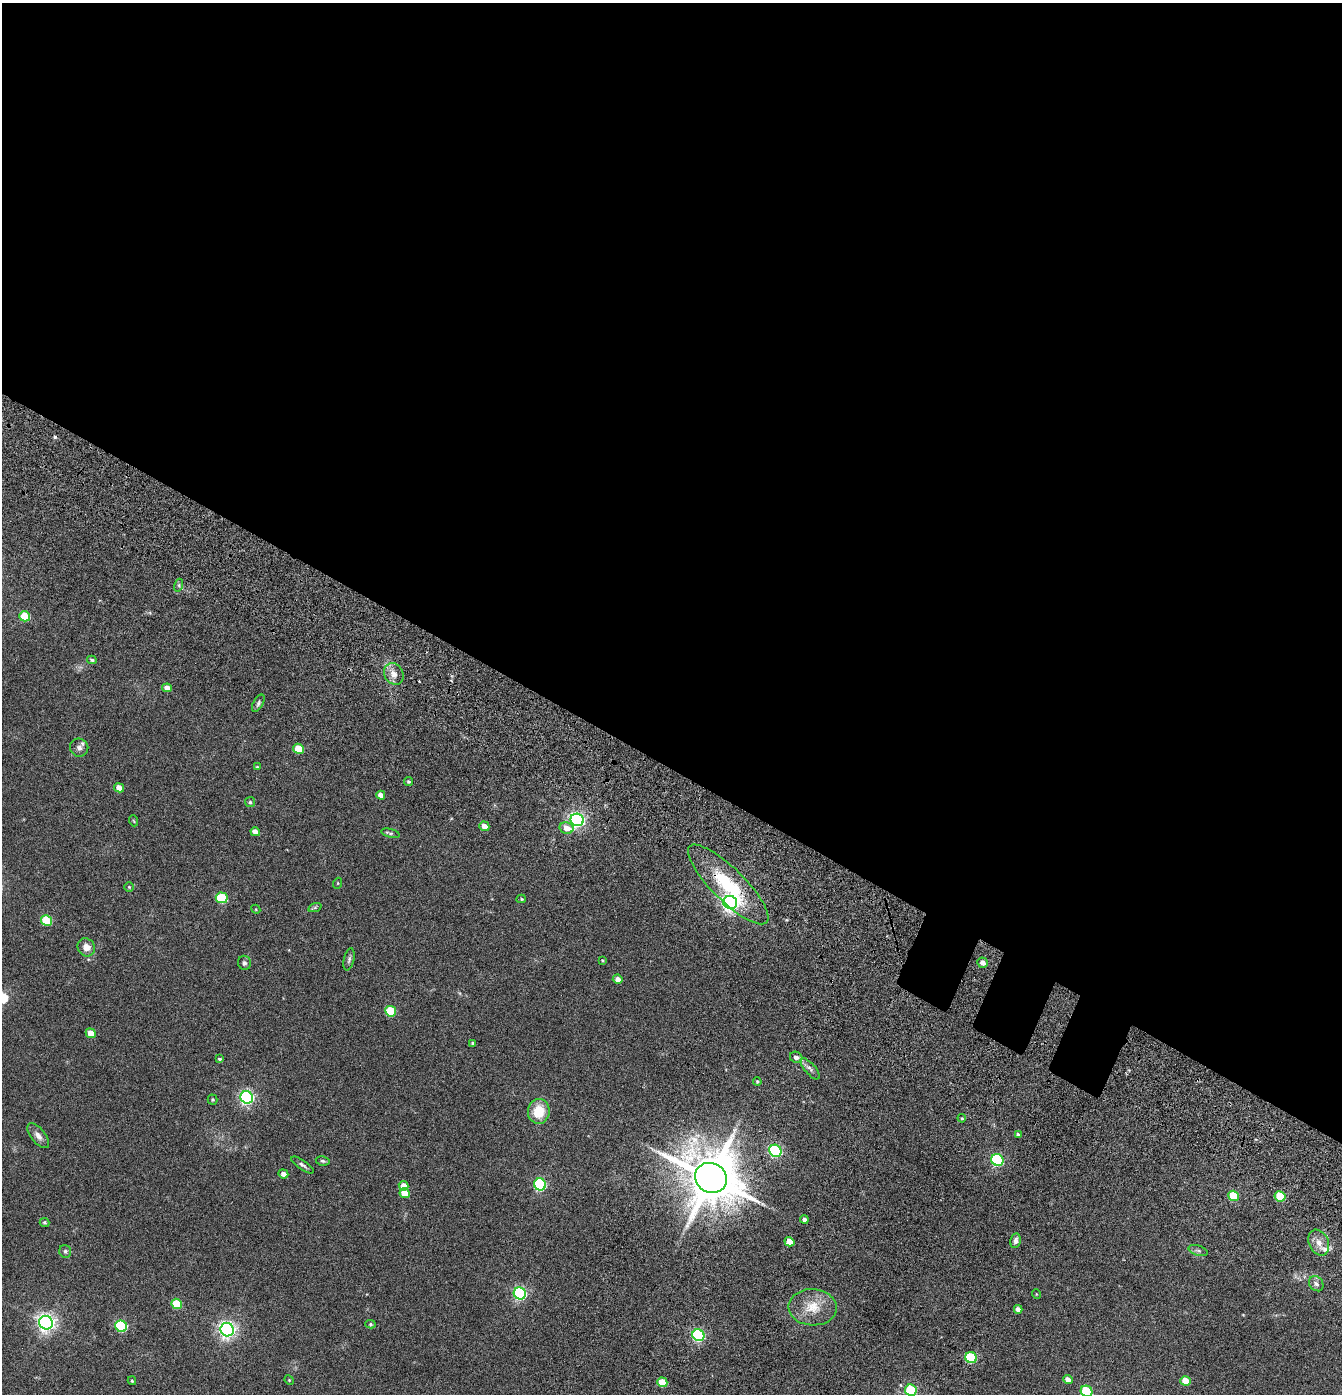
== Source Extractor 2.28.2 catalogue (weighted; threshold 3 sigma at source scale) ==
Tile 3 of 4 x 4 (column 3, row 1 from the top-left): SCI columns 2931-4270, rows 4397-5788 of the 6104 x 6079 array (HDU 1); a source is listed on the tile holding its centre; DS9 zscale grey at full resolution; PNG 1344 x 1396 px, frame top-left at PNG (2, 3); each listed source drawn as its Kron ellipse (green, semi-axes under 4 px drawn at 4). Shown black and unused: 56% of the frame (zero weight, under 3 of 6 exposures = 11% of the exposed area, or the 3 px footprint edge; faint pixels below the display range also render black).
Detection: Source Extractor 2.28.2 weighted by HDU 2 'WHT'; one run over the whole footprint, this tile lists its part. Background 0.139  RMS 0.011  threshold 0.047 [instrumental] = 3 sigma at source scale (4.09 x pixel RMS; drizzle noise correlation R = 1.36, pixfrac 0.8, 0.05/0.05 arcsec/px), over >= 5 px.
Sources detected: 86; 1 cosmic-ray / hot-pixel residue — neither listed nor drawn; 1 inside a brighter listed object's ellipse — not listed separately; the other 84 listed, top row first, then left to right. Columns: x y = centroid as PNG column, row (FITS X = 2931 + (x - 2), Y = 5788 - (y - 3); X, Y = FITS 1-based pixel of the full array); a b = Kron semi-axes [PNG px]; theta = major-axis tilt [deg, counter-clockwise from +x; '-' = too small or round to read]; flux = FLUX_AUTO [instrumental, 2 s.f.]
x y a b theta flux
179 585 6 4 73 1.5
25 616 5 5 - 30
92 660 5 4 - 1.4
394 674 11 9 -60 6.7
167 688 5 4 - 6.3
258 703 9 5 59 2
79 748 9 9 - 3.7
298 749 5 5 - 23
257 767 4 4 - 1.1
409 781 4 4 - 1.4
119 788 5 4 - 7.8
381 795 4 4 - 6.1
250 802 5 5 - 1.4
577 820 6 6 - 270
134 821 5 3 - 0.84
484 826 5 4 - 7.3
567 828 7 5 -14 9.7
255 832 5 4 - 5.8
391 833 9 4 -14 1.6
338 883 5 3 - 0.85
728 884 54 16 -45 57
129 887 4 4 - 1
222 898 6 5 - 53
521 899 5 4 - 1.2
730 902 7 6 - 390
315 907 7 4 19 1.4
256 909 5 4 - 0.88
47 920 5 5 - 43
86 947 9 8 - 7.6
349 959 11 5 77 2.4
603 960 3 3 - 0.88
244 963 7 6 - 2.2
983 963 5 5 - 5.3
618 979 5 4 - 5.1
391 1011 5 5 - 36
91 1033 5 4 - 9.9
473 1043 3 3 - 1.8
796 1057 6 5 - 3.6
219 1059 3 3 - 1.1
810 1069 13 5 -49 3.4
757 1082 4 4 - 1.2
247 1097 6 6 - 210
212 1100 5 5 - 1.2
539 1111 12 11 - 21
962 1118 4 3 - 0.99
1018 1135 4 3 - 1.8
38 1136 15 7 -51 5.4
775 1151 6 5 - 130
997 1160 6 5 - 100
323 1161 7 4 -11 1.6
303 1165 13 4 -35 2.5
283 1174 5 4 - 4.8
711 1178 16 14 -31 5700
540 1184 6 6 - 130
404 1186 5 4 - 7.6
405 1193 5 4 - 15
1233 1196 5 5 - 22
1280 1196 5 5 - 34
804 1220 4 4 - 2.6
45 1222 5 4 - 1.4
1015 1241 7 5 79 3.4
789 1242 5 4 - 14
1319 1243 13 9 -66 7.6
65 1251 6 6 - 1.7
1198 1251 10 5 -18 2.3
1316 1284 8 6 -54 3.1
520 1293 6 6 - 160
1036 1294 5 3 - 0.69
177 1304 5 5 - 29
813 1307 24 18 -3 21
1018 1309 4 4 - 4
46 1323 7 6 - 430
370 1324 5 4 - 1.3
121 1326 6 5 - 87
227 1330 7 6 - 350
698 1335 6 5 - 140
971 1358 6 5 - 68
289 1380 5 4 - 0.89
1068 1380 5 4 - 6.5
132 1381 4 3 - 1.1
1186 1381 5 4 - 16
662 1382 5 4 - 19
911 1390 6 5 - 59
1086 1391 6 5 - 60
Overlapping masked pixels (flux is a lower limit): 2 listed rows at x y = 728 884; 730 902
Isophote crosses this tile's border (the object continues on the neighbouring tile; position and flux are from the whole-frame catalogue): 2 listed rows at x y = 911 1390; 1086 1391